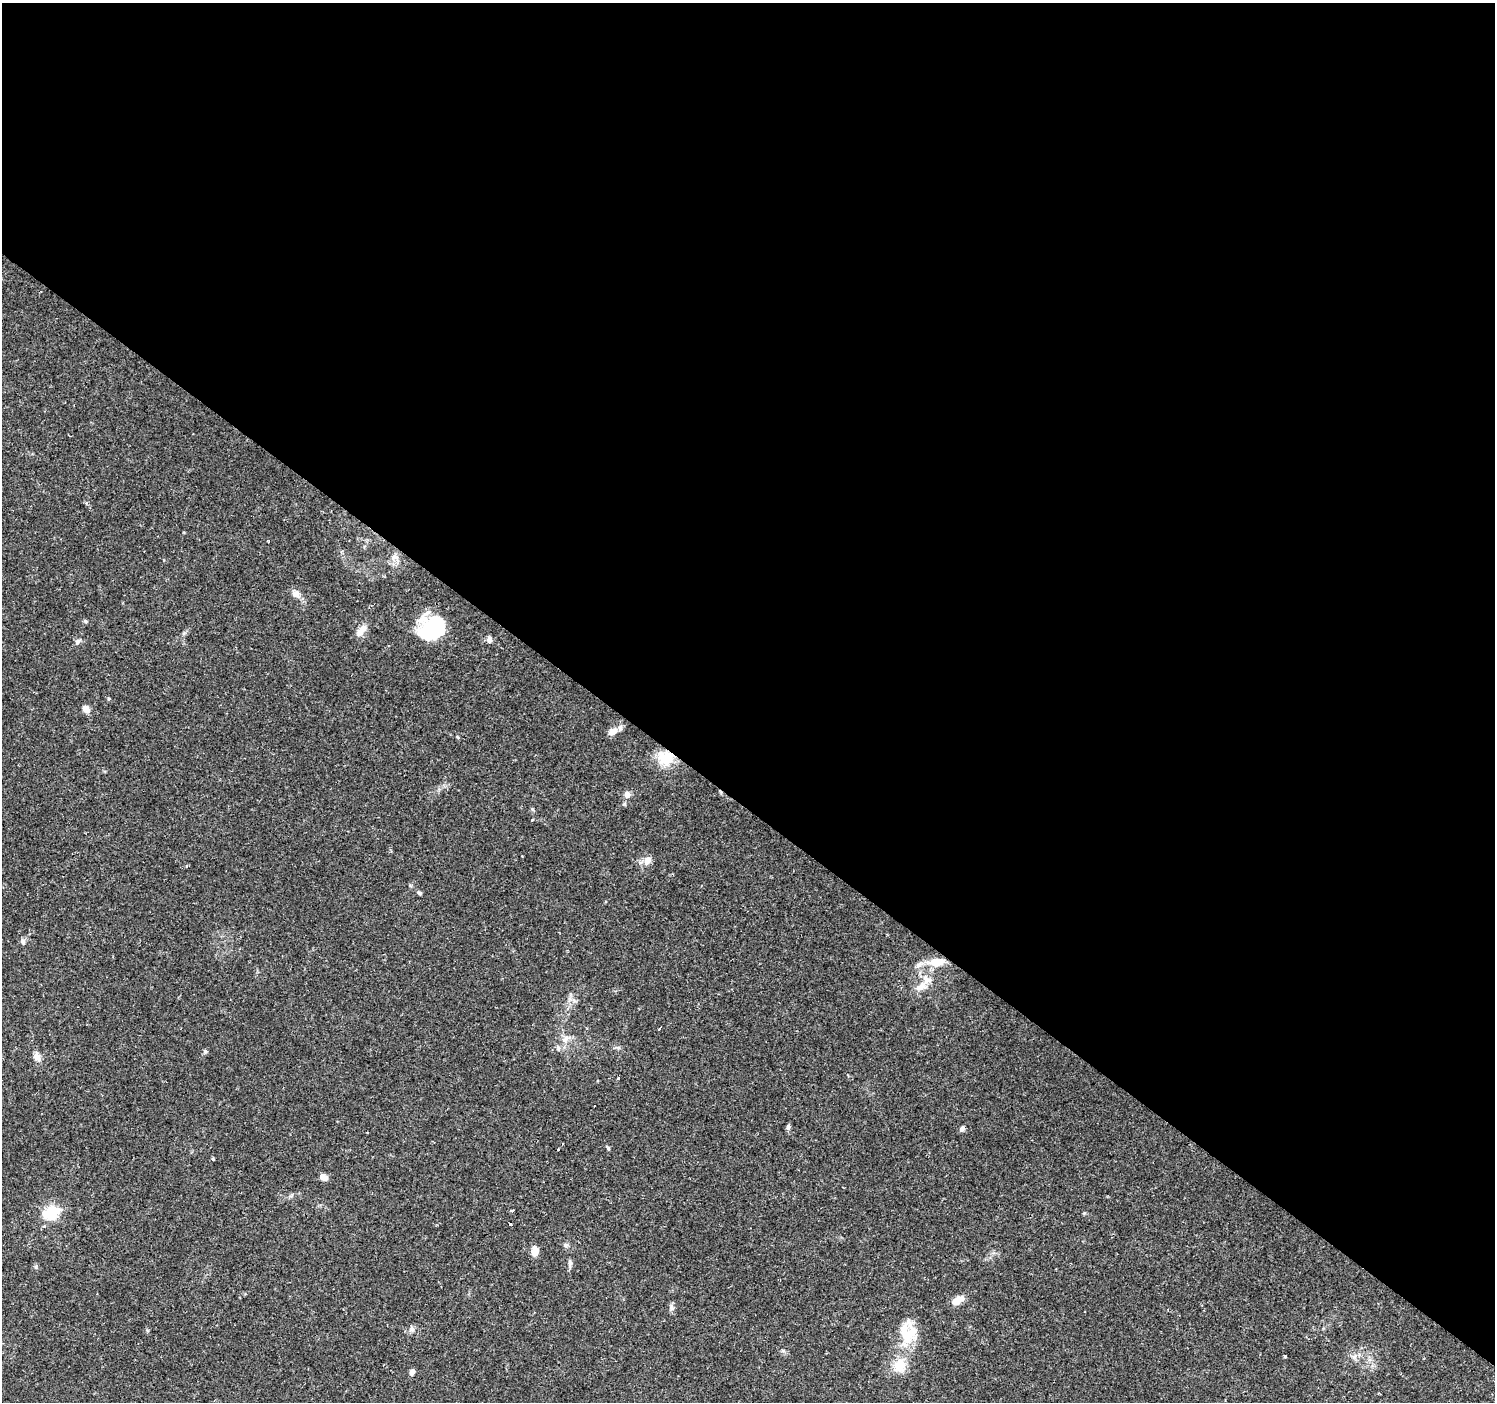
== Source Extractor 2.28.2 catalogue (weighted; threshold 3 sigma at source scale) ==
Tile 3 of 4 x 4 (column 3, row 1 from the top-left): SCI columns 2992-4484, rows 4438-5837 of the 5978 x 6011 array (HDU 1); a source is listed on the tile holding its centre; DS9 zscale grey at full resolution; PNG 1497 x 1404 px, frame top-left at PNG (2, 3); no overlay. Shown black and unused: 58% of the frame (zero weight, under 2 of 3 exposures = <1% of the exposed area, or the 3 px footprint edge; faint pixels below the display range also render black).
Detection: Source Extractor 2.28.2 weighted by HDU 2 'WHT'; one run over the whole footprint, this tile lists its part. Background 0.0292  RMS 0.0028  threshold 0.0125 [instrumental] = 3 sigma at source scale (4.5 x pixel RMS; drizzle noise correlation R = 1.50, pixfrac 1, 0.0396/0.0396 arcsec/px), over >= 5 px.
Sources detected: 48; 1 inside a brighter object's white glare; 1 cosmic-ray / hot-pixel residue — not listed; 4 inside a brighter listed object's ellipse — not listed separately; the other 42 listed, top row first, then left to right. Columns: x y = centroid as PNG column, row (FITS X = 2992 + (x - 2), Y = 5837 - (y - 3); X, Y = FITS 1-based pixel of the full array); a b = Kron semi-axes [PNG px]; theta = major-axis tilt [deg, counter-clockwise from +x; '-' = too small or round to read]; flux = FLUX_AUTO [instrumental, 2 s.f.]
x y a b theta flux
296 594 12 9 -42 1.8
85 621 6 4 -45 0.37
432 628 28 22 30 20
359 632 13 9 55 2
489 640 8 6 90 0.96
78 642 9 6 48 0.83
86 709 10 7 -44 1.7
612 732 13 9 32 2
665 758 21 18 -27 7.1
627 794 9 8 - 1.2
532 820 3 3 - 0.61
647 860 10 9 - 1.8
419 893 6 5 - 0.43
23 942 9 5 -81 0.67
937 962 19 10 6 4.9
926 979 15 10 -42 2.7
659 1029 3 2 - 0.46
566 1038 11 7 40 1.5
558 1048 7 4 -72 0.48
205 1051 6 5 - 0.49
37 1057 11 8 -56 1.7
618 1078 3 3 - 0.99
788 1127 7 5 -90 0.68
962 1129 8 5 71 0.73
563 1144 3 3 - 0.45
558 1149 3 3 - 0.6
608 1149 6 4 -71 0.36
213 1159 3 3 - 0.65
324 1177 9 6 -37 1.5
511 1210 3 3 - 0.41
51 1213 23 16 24 7.6
510 1224 3 3 - 2.2
566 1245 6 6 - 0.55
535 1251 11 7 -89 2.4
570 1263 13 5 -88 0.81
36 1267 6 4 -73 0.4
958 1300 16 8 31 2.5
671 1307 9 7 84 0.87
412 1329 7 6 - 0.77
909 1335 37 18 59 9.1
1285 1356 3 3 - 0.39
412 1372 8 5 68 0.99
Overlapping masked pixels (flux is a lower limit): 1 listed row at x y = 665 758